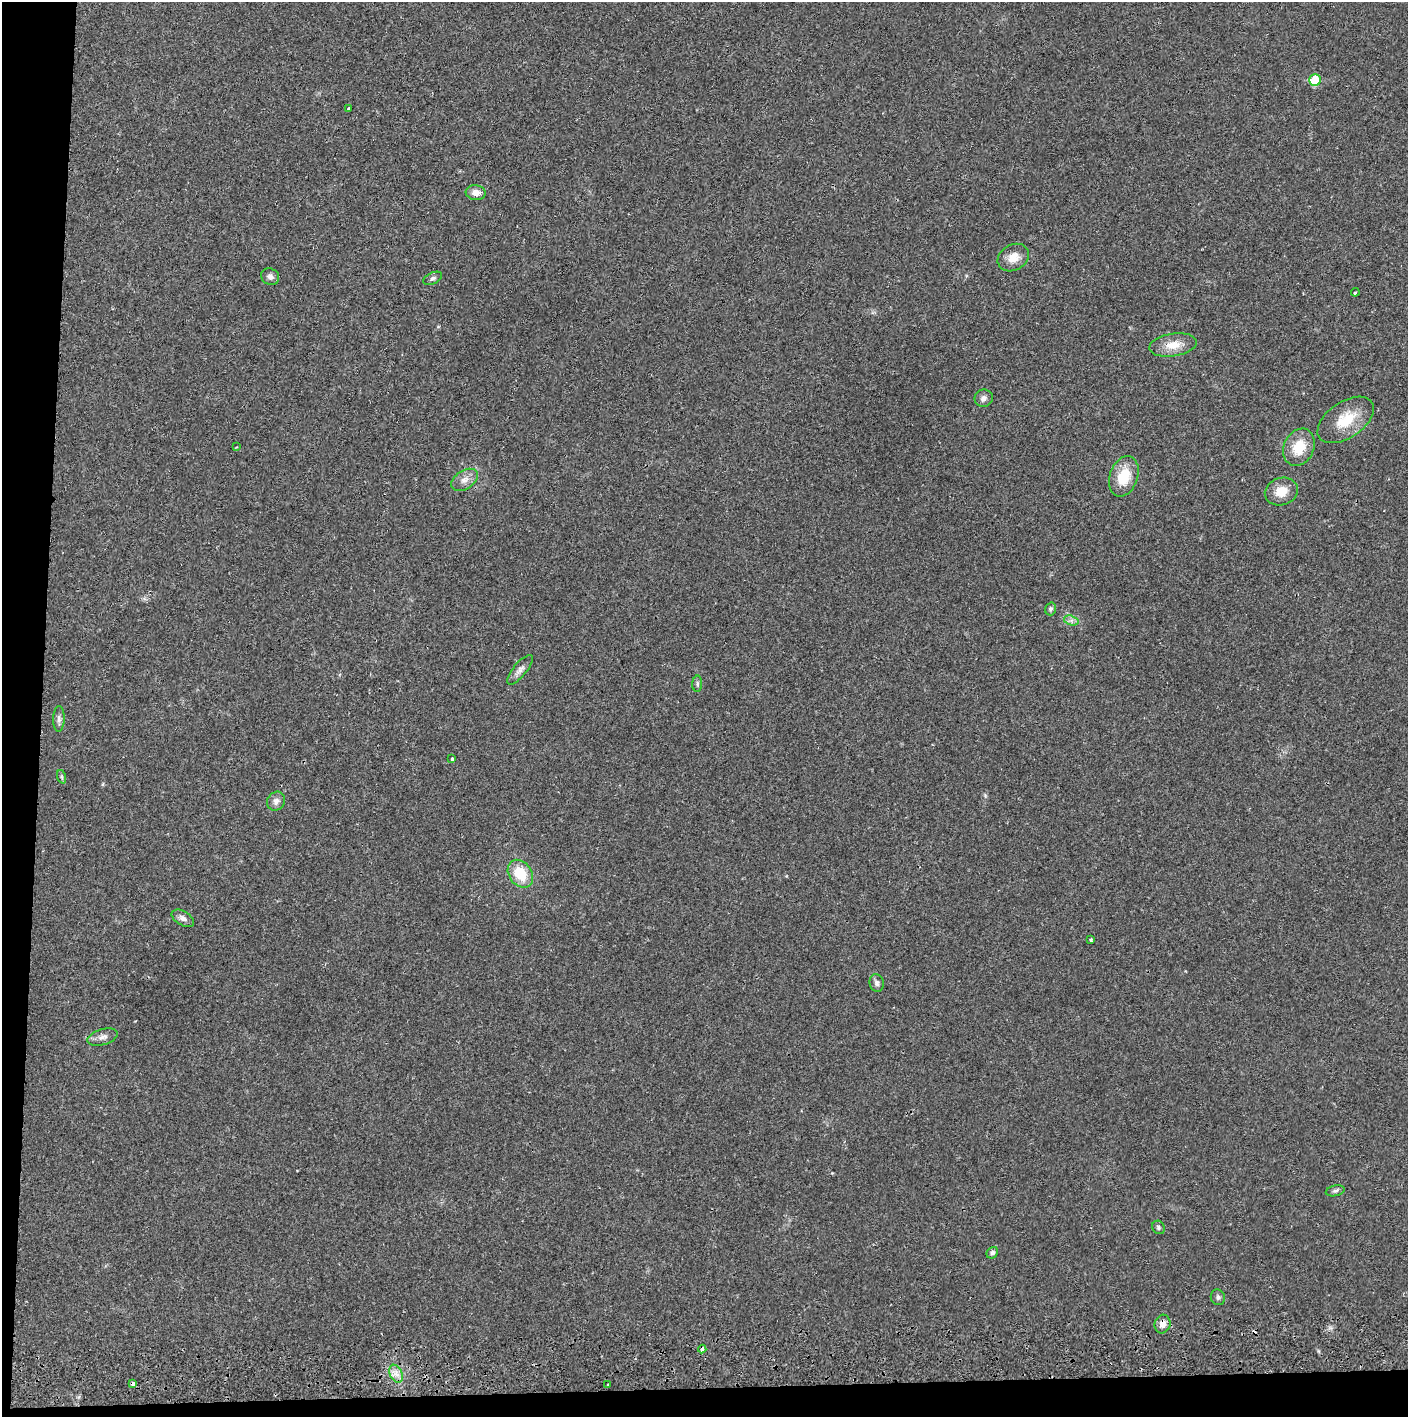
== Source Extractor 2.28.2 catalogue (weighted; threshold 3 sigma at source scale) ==
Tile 7 of 3 x 3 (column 1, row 3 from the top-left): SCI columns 4-1409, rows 56-1470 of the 4229 x 4360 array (HDU 1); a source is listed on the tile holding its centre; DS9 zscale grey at full resolution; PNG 1410 x 1419 px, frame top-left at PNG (2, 2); each listed source drawn as its Kron ellipse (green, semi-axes under 4 px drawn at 4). Shown black and unused: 5% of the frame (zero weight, under 2 of 3 exposures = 3% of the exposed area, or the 3 px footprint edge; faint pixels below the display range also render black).
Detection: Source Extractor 2.28.2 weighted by HDU 2 'WHT'; one run over the whole footprint, this tile lists its part. Background 0.0211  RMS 0.0035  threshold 0.0156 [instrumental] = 3 sigma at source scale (4.5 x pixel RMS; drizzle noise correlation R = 1.50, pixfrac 1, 0.05/0.05 arcsec/px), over >= 5 px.
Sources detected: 38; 1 cosmic-ray / hot-pixel residue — neither listed nor drawn; the other 37 listed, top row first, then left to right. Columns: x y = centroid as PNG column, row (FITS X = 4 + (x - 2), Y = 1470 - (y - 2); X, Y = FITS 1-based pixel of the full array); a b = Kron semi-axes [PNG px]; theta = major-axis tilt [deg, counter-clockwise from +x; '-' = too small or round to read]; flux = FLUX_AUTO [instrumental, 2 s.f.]
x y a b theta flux
1315 80 6 5 - 9.3
349 109 3 3 - 1.2
476 193 10 7 -5 2.6
1013 258 16 12 31 4.2
270 277 9 8 - 1.4
433 278 10 5 26 0.97
1355 292 4 3 - 0.41
1173 345 24 11 9 5.7
984 398 9 8 - 1.5
1346 420 32 18 34 11
236 447 3 2 - 0.27
1299 447 19 15 65 8.6
1124 476 21 14 71 9.3
464 480 15 9 33 2.6
1281 491 17 13 19 5.5
1051 609 6 5 - 0.87
1071 620 7 4 -18 1.1
520 670 18 6 50 1.8
697 684 8 5 88 0.7
59 719 13 5 88 1.3
452 759 3 3 - 0.61
62 777 7 4 -71 0.58
276 801 10 8 53 1.8
520 874 15 11 -54 10
183 918 12 7 -31 1.6
1091 940 4 3 - 0.61
877 983 9 7 -75 1.1
103 1037 15 7 17 2
1335 1191 9 5 13 0.87
1158 1227 7 6 - 0.79
992 1253 6 5 - 1
1218 1297 8 7 - 1
1162 1324 9 8 - 2.2
702 1349 4 3 - 1.5
396 1374 9 6 -65 2.1
133 1384 4 3 - 2.9
608 1385 3 3 - 1.5
Overlapping masked pixels (flux is a lower limit): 3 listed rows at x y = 1162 1324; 702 1349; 133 1384